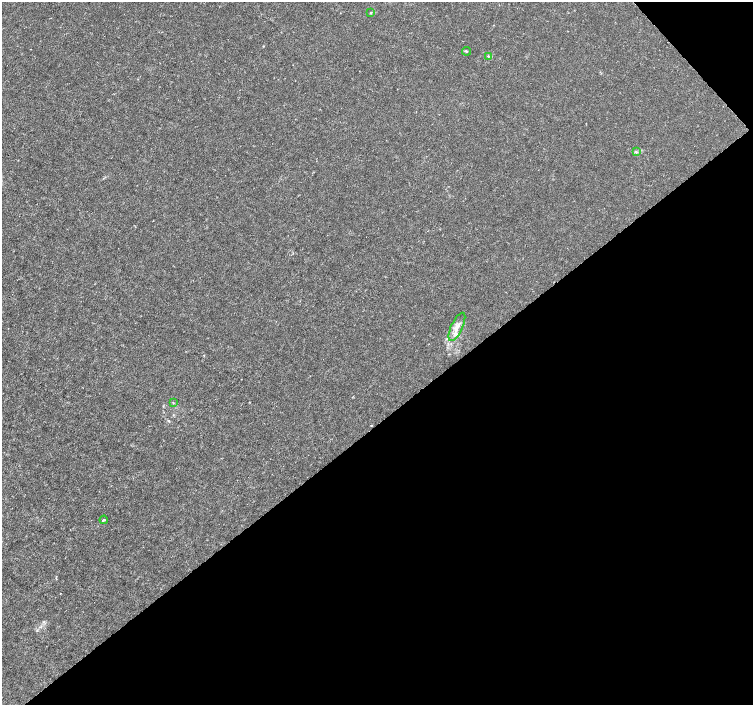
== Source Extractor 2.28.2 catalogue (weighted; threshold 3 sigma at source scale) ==
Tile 12 of 4 x 4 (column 4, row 3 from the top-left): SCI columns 4511-6012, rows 1616-3020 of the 6012 x 5974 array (HDU 1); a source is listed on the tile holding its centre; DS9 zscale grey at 2 x 2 block average (1 PNG px = mean of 2 x 2 image px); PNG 755 x 707 px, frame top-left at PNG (2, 2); each listed source drawn as its Kron ellipse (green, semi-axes under 4 px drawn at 4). Shown black and unused: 41% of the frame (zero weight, under 3 of 4 exposures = <1% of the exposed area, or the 3 px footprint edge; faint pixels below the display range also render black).
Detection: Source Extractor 2.28.2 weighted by HDU 2 'WHT'; one run over the whole footprint, this tile lists its part. Background 0.00121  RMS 0.0013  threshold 0.00598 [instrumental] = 3 sigma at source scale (4.5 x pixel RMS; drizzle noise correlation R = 1.50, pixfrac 1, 0.0396/0.0396 arcsec/px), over >= 5 px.
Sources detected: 7; all 7 listed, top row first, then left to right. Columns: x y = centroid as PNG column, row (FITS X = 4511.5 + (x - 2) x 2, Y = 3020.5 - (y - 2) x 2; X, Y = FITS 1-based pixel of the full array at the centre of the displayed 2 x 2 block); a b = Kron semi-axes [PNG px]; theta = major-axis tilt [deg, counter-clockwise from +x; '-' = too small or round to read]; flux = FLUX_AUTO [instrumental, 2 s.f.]
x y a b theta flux
371 13 3 2 - 0.26
466 51 4 2 - 0.3
488 56 3 2 - 0.23
636 152 3 2 - 0.31
457 327 15 5 65 2.5
173 403 3 2 - 0.17
104 520 4 2 - 0.32